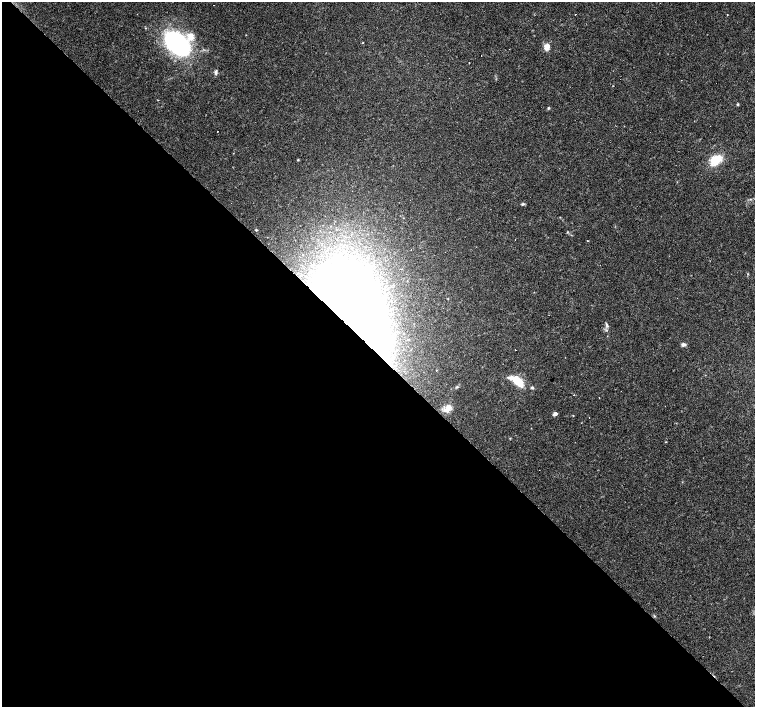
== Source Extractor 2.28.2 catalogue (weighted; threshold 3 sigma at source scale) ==
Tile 9 of 4 x 4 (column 1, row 3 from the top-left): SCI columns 1-1505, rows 1626-3035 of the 6021 x 6003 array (HDU 1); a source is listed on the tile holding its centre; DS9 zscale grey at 2 x 2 block average (1 PNG px = mean of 2 x 2 image px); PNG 757 x 709 px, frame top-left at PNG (2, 2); no overlay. Shown black and unused: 50% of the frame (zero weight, under 3 of 4 exposures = <1% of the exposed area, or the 3 px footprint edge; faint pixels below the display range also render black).
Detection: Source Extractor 2.28.2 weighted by HDU 2 'WHT'; one run over the whole footprint, this tile lists its part. Background 0.033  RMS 0.0024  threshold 0.011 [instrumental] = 3 sigma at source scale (4.5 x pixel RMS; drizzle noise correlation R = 1.50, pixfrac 1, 0.0396/0.0396 arcsec/px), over >= 5 px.
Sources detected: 41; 7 cosmic-ray / hot-pixel residue — not listed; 1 inside a brighter listed object's ellipse — not listed separately; the other 33 listed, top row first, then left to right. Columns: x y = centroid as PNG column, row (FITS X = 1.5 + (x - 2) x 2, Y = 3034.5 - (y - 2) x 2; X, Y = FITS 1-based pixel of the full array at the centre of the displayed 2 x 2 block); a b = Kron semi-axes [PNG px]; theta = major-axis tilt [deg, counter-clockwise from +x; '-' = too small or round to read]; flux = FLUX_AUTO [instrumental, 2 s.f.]
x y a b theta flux
575 14 2 2 - 0.36
727 15 2 2 - 1.4
246 35 2 2 - 0.23
177 43 27 17 -42 82
363 43 2 2 - 0.46
547 47 6 5 - 4.9
469 63 2 2 - 0.49
216 72 7 3 87 1.2
738 104 4 3 - 0.59
548 108 4 2 - 0.55
298 160 3 2 - 0.42
716 160 11 8 31 13
523 204 4 3 - 0.77
256 230 2 2 - 0.53
515 240 2 2 - 0.47
587 240 2 2 - 0.69
411 250 2 2 - 0.4
401 269 2 2 - 0.29
748 274 3 2 - 0.33
350 311 64 33 -64 580
606 324 6 3 -85 1
408 340 3 2 - 0.45
683 345 6 4 -4 1.4
517 381 13 6 -36 16
457 387 4 2 - 0.57
532 388 4 3 - 0.95
621 391 2 2 - 0.45
599 397 2 2 - 0.25
448 408 12 7 57 3.8
555 414 3 3 - 2.9
573 416 3 2 - 0.25
531 428 2 2 - 0.66
666 442 2 2 - 0.31
Overlapping masked pixels (flux is a lower limit): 1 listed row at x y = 350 311
Diffuse or blended objects may show on this block-average render without a row.